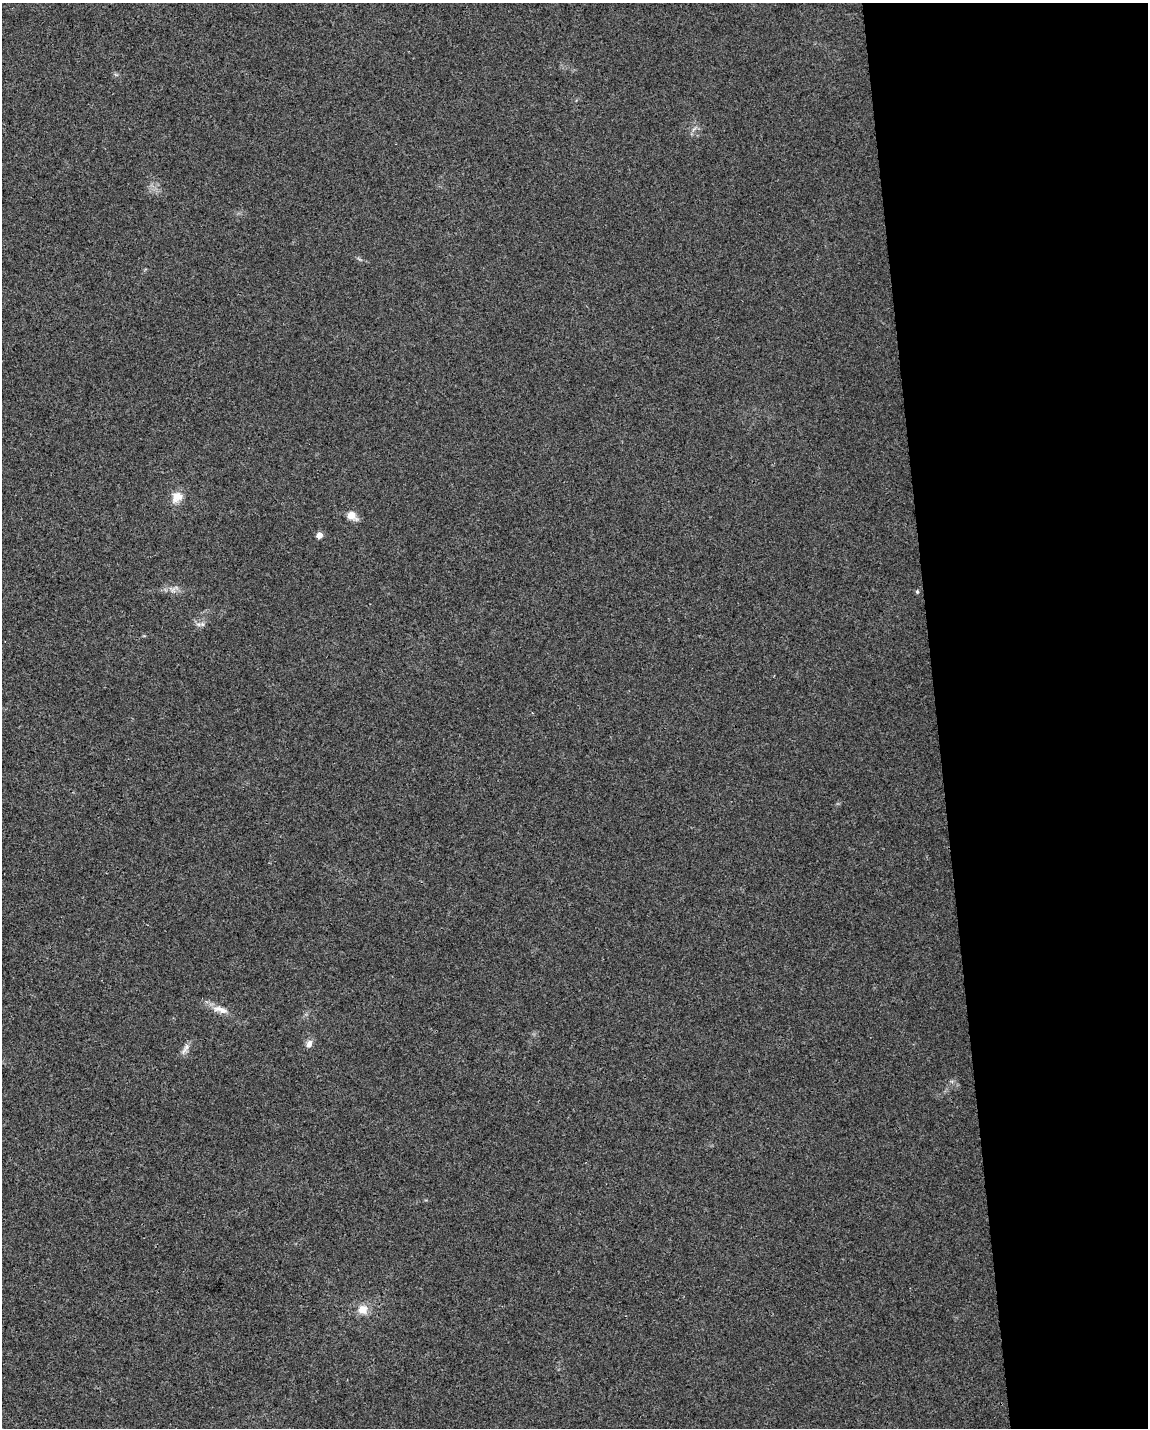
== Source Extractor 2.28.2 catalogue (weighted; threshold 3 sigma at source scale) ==
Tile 8 of 4 x 3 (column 4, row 2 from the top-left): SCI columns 3439-4584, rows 1478-2903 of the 4584 x 4338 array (HDU 1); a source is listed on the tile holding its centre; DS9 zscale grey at full resolution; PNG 1150 x 1430 px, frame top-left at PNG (2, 3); no overlay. Shown black and unused: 18% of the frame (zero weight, under 3 of 4 exposures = <1% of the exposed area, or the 3 px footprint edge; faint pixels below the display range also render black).
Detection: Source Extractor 2.28.2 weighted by HDU 2 'WHT'; one run over the whole footprint, this tile lists its part. Background 0.00662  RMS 0.0031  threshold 0.0141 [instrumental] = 3 sigma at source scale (4.5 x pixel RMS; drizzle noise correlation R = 1.50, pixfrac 1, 0.0396/0.0396 arcsec/px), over >= 5 px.
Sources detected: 11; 1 inside a brighter listed object's ellipse — not listed separately; the other 10 listed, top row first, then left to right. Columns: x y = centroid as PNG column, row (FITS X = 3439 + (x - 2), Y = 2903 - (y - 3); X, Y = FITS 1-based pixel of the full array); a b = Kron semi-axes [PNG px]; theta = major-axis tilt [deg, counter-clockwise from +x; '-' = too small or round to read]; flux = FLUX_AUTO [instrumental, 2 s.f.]
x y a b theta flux
694 129 9 3 45 0.65
177 497 15 12 49 3.6
351 515 11 9 -21 3
319 535 5 4 - 3.4
917 592 5 4 - 0.45
202 624 7 5 -44 0.77
219 1009 17 8 3 2.4
309 1044 10 7 71 1.7
185 1049 19 5 62 1.6
363 1309 12 11 - 3.4